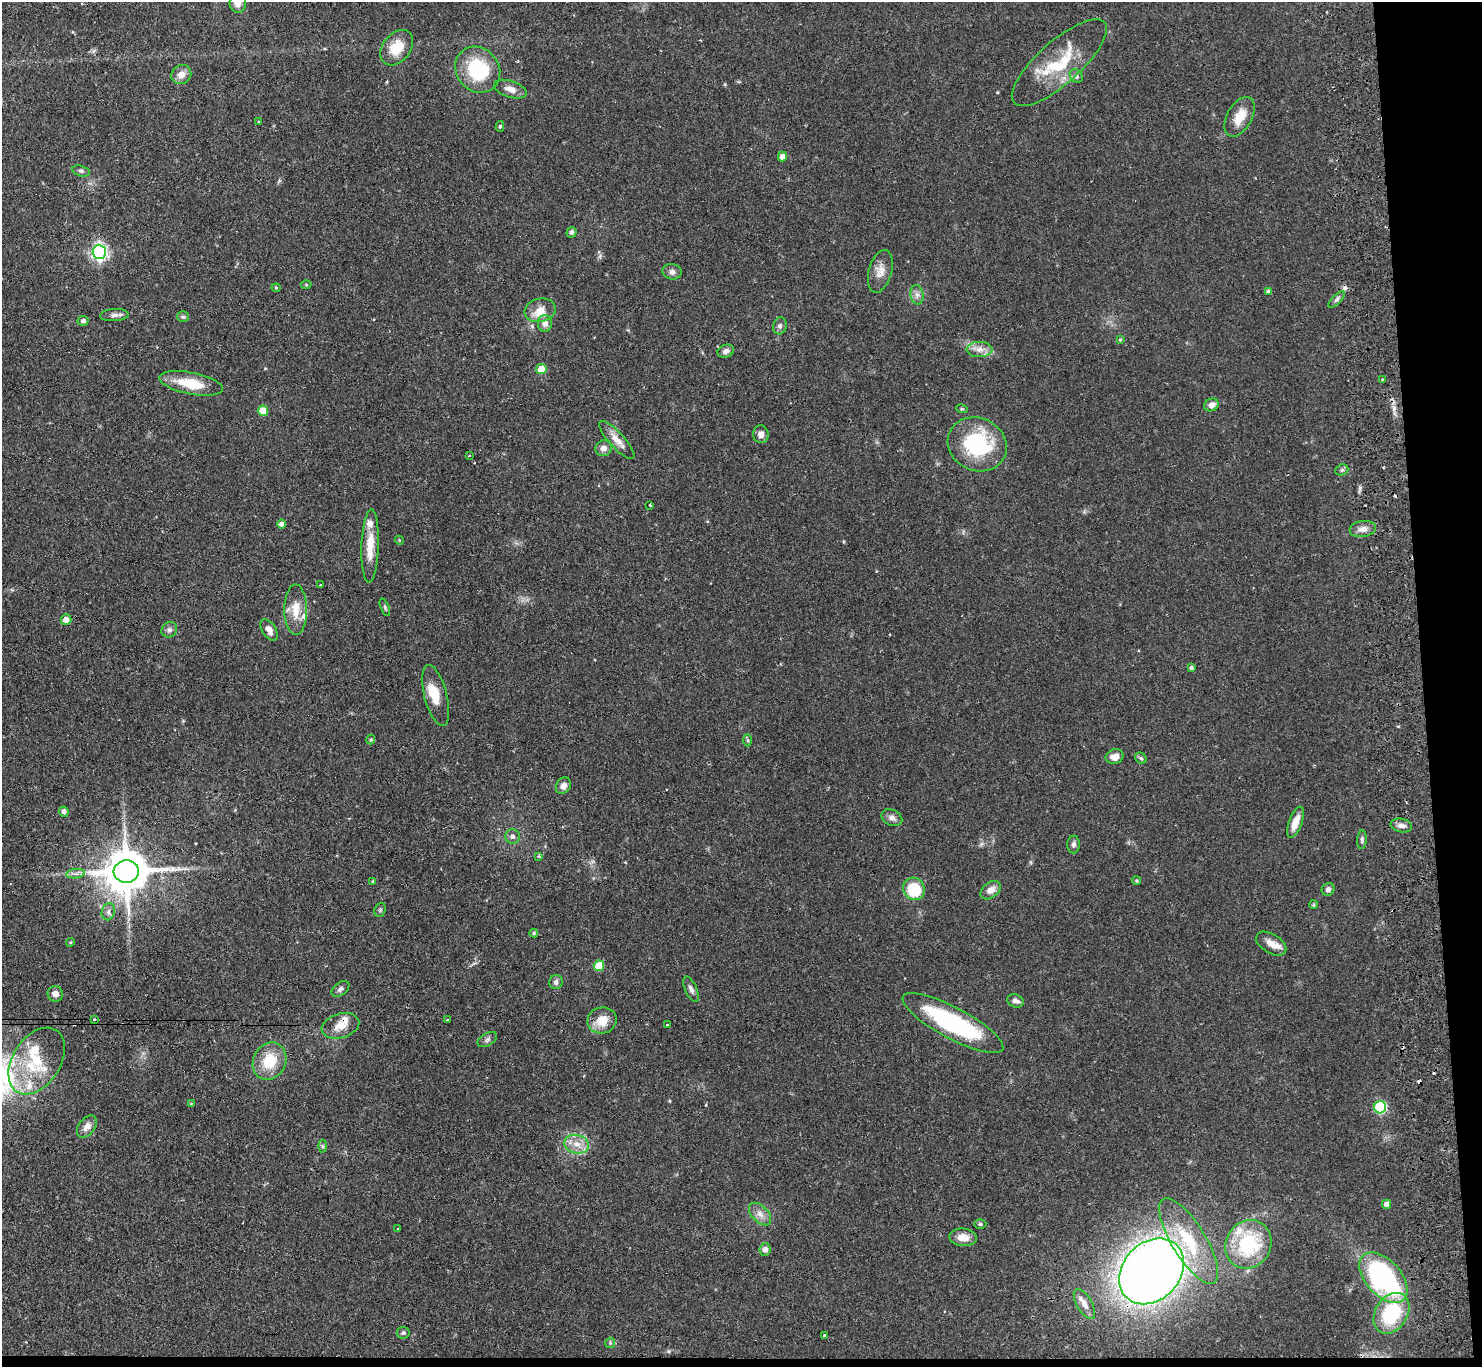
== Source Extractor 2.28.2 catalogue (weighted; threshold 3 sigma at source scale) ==
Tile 9 of 3 x 3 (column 3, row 3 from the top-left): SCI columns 3015-4494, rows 201-1565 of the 4550 x 4427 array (HDU 1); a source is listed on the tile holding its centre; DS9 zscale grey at full resolution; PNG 1484 x 1369 px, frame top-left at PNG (2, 2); each listed source drawn as its Kron ellipse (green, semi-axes under 4 px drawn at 4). Shown black and unused: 5% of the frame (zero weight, under 2 of 3 exposures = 3% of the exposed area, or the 3 px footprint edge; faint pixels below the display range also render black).
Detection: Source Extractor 2.28.2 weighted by HDU 2 'WHT'; one run over the whole footprint, this tile lists its part. Background 0.0617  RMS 0.0052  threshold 0.0233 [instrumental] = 3 sigma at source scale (4.5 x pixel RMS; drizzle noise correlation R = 1.50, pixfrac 1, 0.05/0.05 arcsec/px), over >= 5 px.
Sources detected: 131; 6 cosmic-ray / hot-pixel residue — neither listed nor drawn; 9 inside a brighter listed object's ellipse — not listed separately; the other 116 listed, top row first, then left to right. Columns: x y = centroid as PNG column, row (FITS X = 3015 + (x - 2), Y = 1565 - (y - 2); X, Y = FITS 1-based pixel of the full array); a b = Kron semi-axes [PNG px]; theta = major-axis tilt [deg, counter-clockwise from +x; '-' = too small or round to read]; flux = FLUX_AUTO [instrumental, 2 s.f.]
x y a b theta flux
238 3 9 8 - 3.5
397 48 20 13 51 12
1059 63 60 21 42 29
478 70 24 21 -50 32
181 75 10 9 - 4.2
1076 76 7 5 -46 1.2
510 89 17 8 -18 4.3
1240 117 22 12 61 8.5
259 122 3 3 - 0.67
500 126 5 4 - 0.72
782 157 5 4 - 3.4
81 171 9 5 -15 1.2
572 232 5 5 - 1.6
99 252 7 6 - 170
880 271 22 11 75 5.2
672 272 9 7 -10 2.1
306 285 5 3 - 0.5
276 288 4 4 - 0.52
1268 291 4 3 - 0.99
917 295 10 6 -81 2.3
1337 299 10 4 45 1.4
540 310 16 11 13 5.9
114 315 14 6 4 2.3
183 317 6 5 - 0.9
83 321 5 5 - 1.5
545 323 8 7 - 3.4
780 326 8 6 75 1.5
1120 340 4 3 - 0.52
980 349 13 7 0 3.8
726 351 8 6 20 2
541 369 5 5 - 11
1383 380 3 3 - 1.2
191 383 32 11 -11 16
1211 405 7 6 - 3.4
962 409 6 3 -17 0.51
263 411 5 5 - 13
761 434 9 7 -82 3.1
617 440 24 7 -48 5.7
977 444 30 26 -25 46
603 448 8 8 - 3
469 456 3 2 - 0.3
1342 470 7 5 21 0.96
650 505 3 2 - 0.61
282 524 4 4 - 2.8
1363 529 13 8 8 3.6
399 540 4 3 - 0.51
370 546 37 8 88 11
320 584 3 3 - 1.1
385 607 9 3 -68 0.88
296 610 25 11 -90 9
66 620 5 5 - 5.1
169 630 8 7 - 1.7
269 630 12 6 -57 3.2
1191 668 3 3 - 0.97
436 695 31 11 -76 10
371 740 5 4 - 0.67
748 740 6 4 -88 0.69
1115 757 9 7 15 3.7
1141 758 6 5 - 0.87
563 786 9 7 54 3.1
64 812 5 4 - 1.8
892 818 11 8 -25 2.4
1295 822 16 6 69 6.3
1401 825 11 6 -11 2.5
513 837 7 7 - 1.8
1362 840 9 5 86 1.1
1073 845 9 6 89 1.6
539 856 4 3 - 0.53
126 871 12 11 - 2200
76 874 9 4 8 1.7
1137 880 4 4 - 0.58
373 882 4 3 - 0.75
914 889 11 10 - 22
1328 889 7 6 - 1.8
991 890 11 7 37 4.1
1313 905 4 4 - 0.77
380 910 7 5 69 0.9
108 912 9 6 76 1.8
534 933 4 4 - 0.68
70 942 4 4 - 0.63
1271 944 17 9 -31 5.2
599 966 5 5 - 16
556 982 7 7 - 1.8
340 989 10 6 38 1.7
691 989 14 6 -66 2
55 994 8 7 - 3
1015 1001 8 6 -20 2.2
94 1019 3 3 - 1.1
448 1020 3 3 - 2.2
602 1020 14 13 - 9.2
953 1023 56 15 -28 64
667 1025 2 2 - 0.53
340 1026 19 12 16 7
487 1040 11 6 30 1.5
37 1061 36 23 57 26
270 1061 19 16 63 16
191 1104 4 3 - 0.45
1380 1107 6 6 - 49
87 1127 12 8 52 3.8
577 1144 12 9 -14 5.6
322 1146 6 4 -88 0.77
1386 1204 4 4 - 2.2
760 1214 13 8 -45 3.5
980 1224 6 4 2 0.94
398 1229 3 3 - 0.7
963 1237 14 9 -5 6.1
1189 1241 49 17 -59 29
1248 1244 25 22 57 38
765 1250 6 5 - 2.5
1152 1271 36 28 47 650
1383 1278 30 17 -48 98
1084 1304 16 7 -60 3.9
1391 1313 22 16 57 35
403 1333 6 6 - 0.95
825 1335 3 3 - 1.5
610 1343 5 5 - 0.73
Overlapping masked pixels (flux is a lower limit): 1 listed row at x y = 1152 1271
Isophote crosses this tile's border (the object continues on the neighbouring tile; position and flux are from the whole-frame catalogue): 1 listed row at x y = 238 3